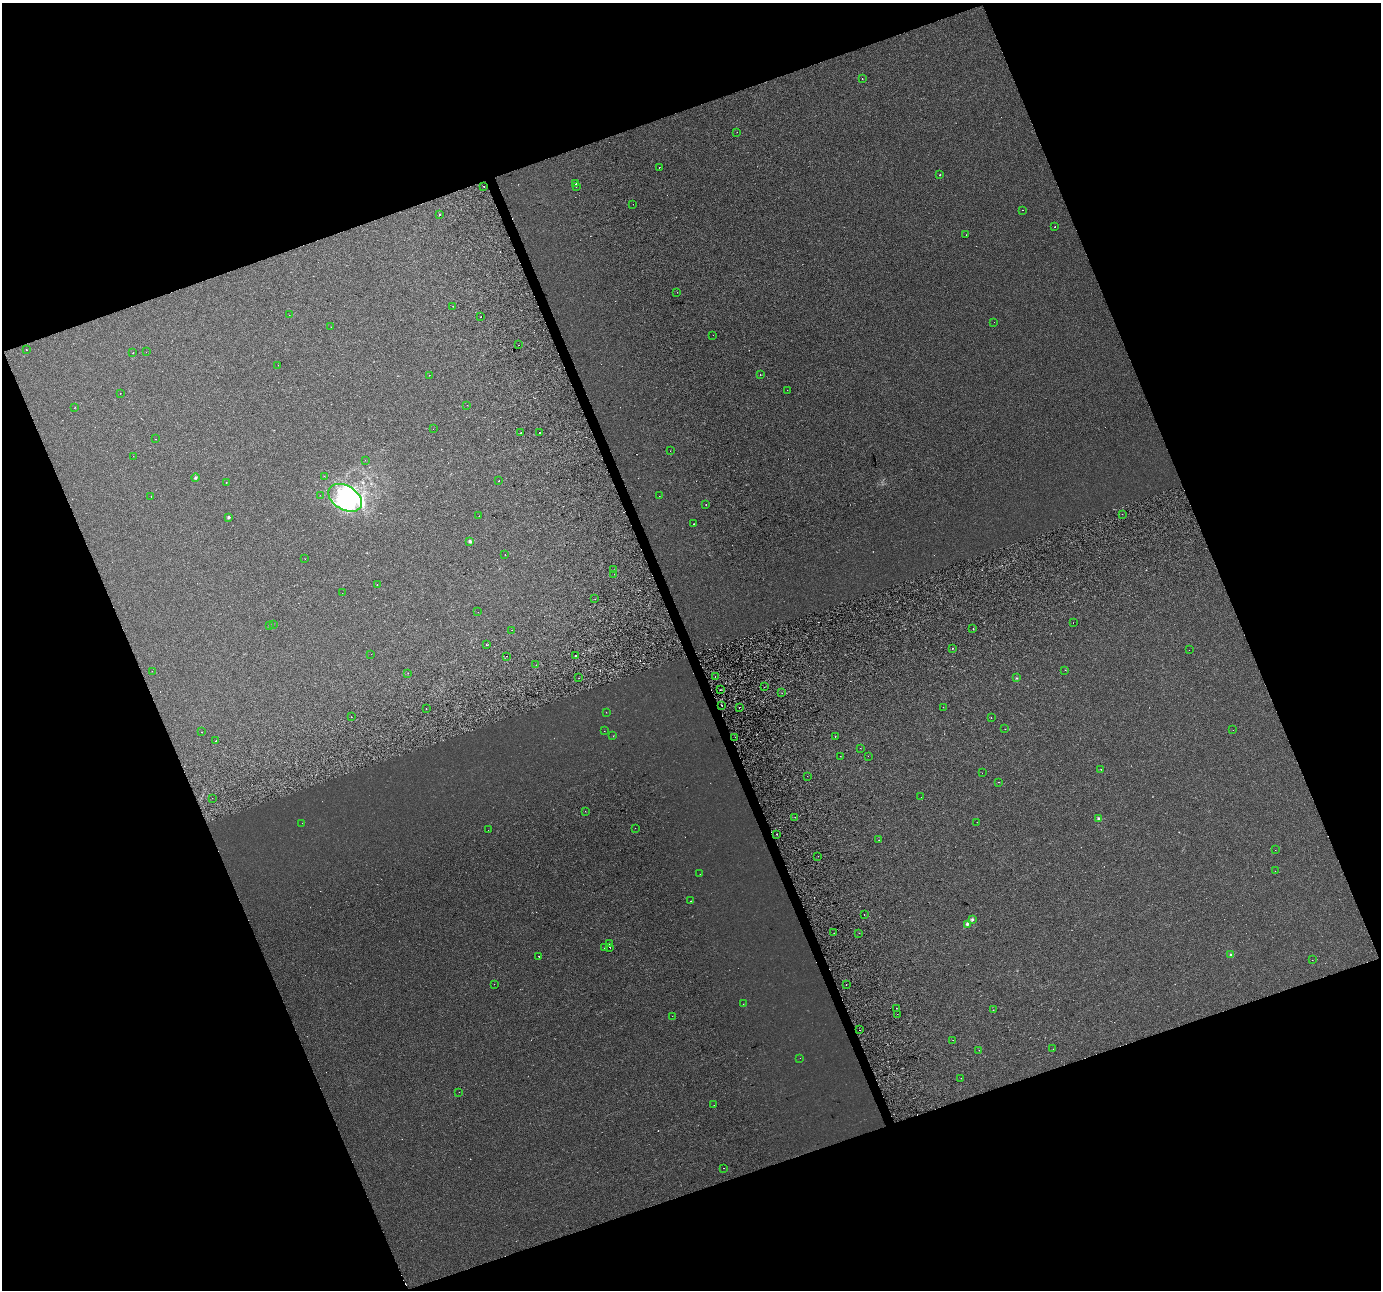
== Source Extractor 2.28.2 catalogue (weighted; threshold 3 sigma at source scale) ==
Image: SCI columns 1-5513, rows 130-5279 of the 5513 x 5354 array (HDU 1 of 3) = the unmasked area's bounding box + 8 px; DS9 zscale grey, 4 x 4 block average (1 PNG px = mean of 4 x 4 image px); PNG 1383 x 1292 px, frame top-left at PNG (2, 3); each listed source drawn as its Kron ellipse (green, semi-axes under 4 px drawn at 4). Shown black and unused: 41% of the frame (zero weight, under 2 of 3 exposures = <1% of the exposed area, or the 3 px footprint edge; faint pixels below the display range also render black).
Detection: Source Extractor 2.28.2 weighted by HDU 2 'WHT'. Background 2.73e-04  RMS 0.0029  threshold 0.0131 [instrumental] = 3 sigma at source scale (4.5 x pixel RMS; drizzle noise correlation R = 1.50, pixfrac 1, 0.0396/0.0396 arcsec/px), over >= 5 px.
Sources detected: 172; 7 too faint to see at this stretch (4 x 4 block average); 4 inside a brighter object's white glare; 12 cosmic-ray / hot-pixel residue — neither listed nor drawn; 1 coinciding with a brighter row at this scale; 3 inside a brighter listed object's ellipse — not listed separately; the other 145 listed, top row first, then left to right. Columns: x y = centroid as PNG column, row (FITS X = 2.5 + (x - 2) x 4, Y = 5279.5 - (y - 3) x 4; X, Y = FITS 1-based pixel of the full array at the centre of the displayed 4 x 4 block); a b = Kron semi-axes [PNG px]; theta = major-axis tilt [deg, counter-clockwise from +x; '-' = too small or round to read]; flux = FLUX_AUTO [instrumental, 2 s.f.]
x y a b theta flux
862 79 2 2 - 1.9
737 132 2 2 - 0.27
659 167 2 2 - 1.4
940 175 2 2 - 1.7
576 184 2 2 - 3.2
576 186 2 2 - 1.3
484 187 2 2 - 0.76
633 204 2 2 - 0.26
1022 210 2 2 - 1.1
440 215 2 2 - 1.1
1055 227 2 2 - 0.92
966 235 2 2 - 0.69
677 292 2 2 - 0.37
453 306 2 2 - 0.31
289 315 2 2 - 0.24
481 316 2 2 - 0.48
994 322 2 2 - 0.31
331 327 2 2 - 0.33
713 335 2 2 - 0.75
519 345 2 2 - 0.27
26 350 2 2 - 2.3
146 352 2 2 - 0.3
133 353 2 2 - 0.49
278 365 2 2 - 0.42
429 375 2 2 - 0.33
760 375 2 2 - 1.8
787 390 2 2 - 0.34
120 393 2 2 - 0.39
467 405 2 2 - 0.38
75 407 2 2 - 0.57
433 429 2 2 - 0.25
521 432 2 2 - 2.1
540 432 2 2 - 1.5
155 439 2 2 - 0.79
670 451 2 2 - 0.28
133 456 2 2 - 0.35
365 460 2 2 - 0.27
324 476 2 2 - 0.38
195 477 4 2 - 1.8
499 481 2 2 - 2
226 482 2 2 - 0.4
320 495 2 2 - 0.44
151 496 2 2 - 0.42
659 496 2 2 - 0.29
345 498 18 12 -31 140
706 504 2 2 - 0.6
1122 514 2 2 - 0.36
479 516 2 2 - 2.1
229 517 2 2 - 8.8
694 524 2 2 - 0.99
469 541 3 3 - 2.2
505 555 2 2 - 0.48
305 559 2 2 - 0.45
614 570 2 2 - 1.5
614 574 2 2 - 0.32
377 585 2 2 - 1.3
342 593 2 2 - 0.43
595 599 2 2 - 0.67
478 612 2 2 - 0.24
1073 623 2 2 - 0.29
273 624 2 2 - 0.56
269 626 2 2 - 0.55
973 629 2 2 - 2.6
512 630 2 2 - 0.47
487 645 2 2 - 2.2
953 648 2 2 - 1.4
1189 650 2 2 - 0.26
371 654 2 2 - 0.45
506 656 2 2 - 0.3
576 656 2 2 - 3.1
536 665 2 2 - 0.31
1065 670 2 2 - 0.43
152 671 2 2 - 0.44
408 673 2 2 - 1.2
715 677 2 2 - 1.5
579 678 2 2 - 1.1
1017 678 2 2 - 0.56
764 687 2 2 - 0.4
720 690 2 2 - 2.8
782 693 2 2 - 0.49
721 705 2 2 - 9.4
739 707 2 2 - 2.6
943 707 2 2 - 0.4
426 709 2 2 - 0.64
606 712 2 2 - 0.28
351 717 2 2 - 3
991 718 2 2 - 1.7
1005 729 2 2 - 1.5
1233 730 2 2 - 0.45
604 731 2 2 - 0.33
201 732 2 2 - 0.39
613 736 2 2 - 0.43
835 736 2 2 - 0.48
735 737 2 2 - 0.45
216 741 2 2 - 0.95
860 748 2 2 - 0.34
840 756 2 2 - 0.33
868 756 2 2 - 0.25
1101 769 2 2 - 0.54
982 773 2 2 - 0.2
807 776 2 2 - 0.44
999 782 2 2 - 1
921 797 2 2 - 0.6
212 798 2 2 - 0.35
585 811 2 2 - 0.36
795 817 2 2 - 0.35
1099 819 2 2 - 23
977 822 2 2 - 0.54
302 823 2 2 - 0.28
635 828 2 2 - 0.3
488 830 2 2 - 0.96
777 834 2 2 - 4.2
879 840 2 2 - 1
1275 850 2 2 - 0.3
818 856 2 2 - 0.3
1275 871 2 2 - 0.28
700 874 2 2 - 0.44
691 901 2 2 - 8.3
864 915 2 2 - 2.5
972 919 3 2 - 2
967 924 4 3 - 3.1
834 933 2 2 - 1.1
859 933 2 2 - 1.2
610 944 2 2 - 0.42
604 948 2 2 - 0.88
610 948 2 2 - 6
1231 954 3 2 - 1.6
539 956 2 2 - 1.7
1312 960 2 2 - 0.28
494 984 2 2 - 0.39
846 984 2 2 - 0.58
743 1004 2 2 - 0.39
896 1008 2 2 - 0.45
993 1010 2 2 - 0.4
897 1014 2 2 - 0.33
672 1016 2 2 - 0.29
860 1030 2 2 - 0.74
953 1040 2 2 - 0.47
1053 1049 2 2 - 0.26
979 1050 2 2 - 0.57
800 1058 2 2 - 0.35
961 1078 2 2 - 0.48
459 1092 2 2 - 0.19
714 1105 2 2 - 0.49
723 1168 2 2 - 0.6
Diffuse or blended objects may show on this block-average render without a row.